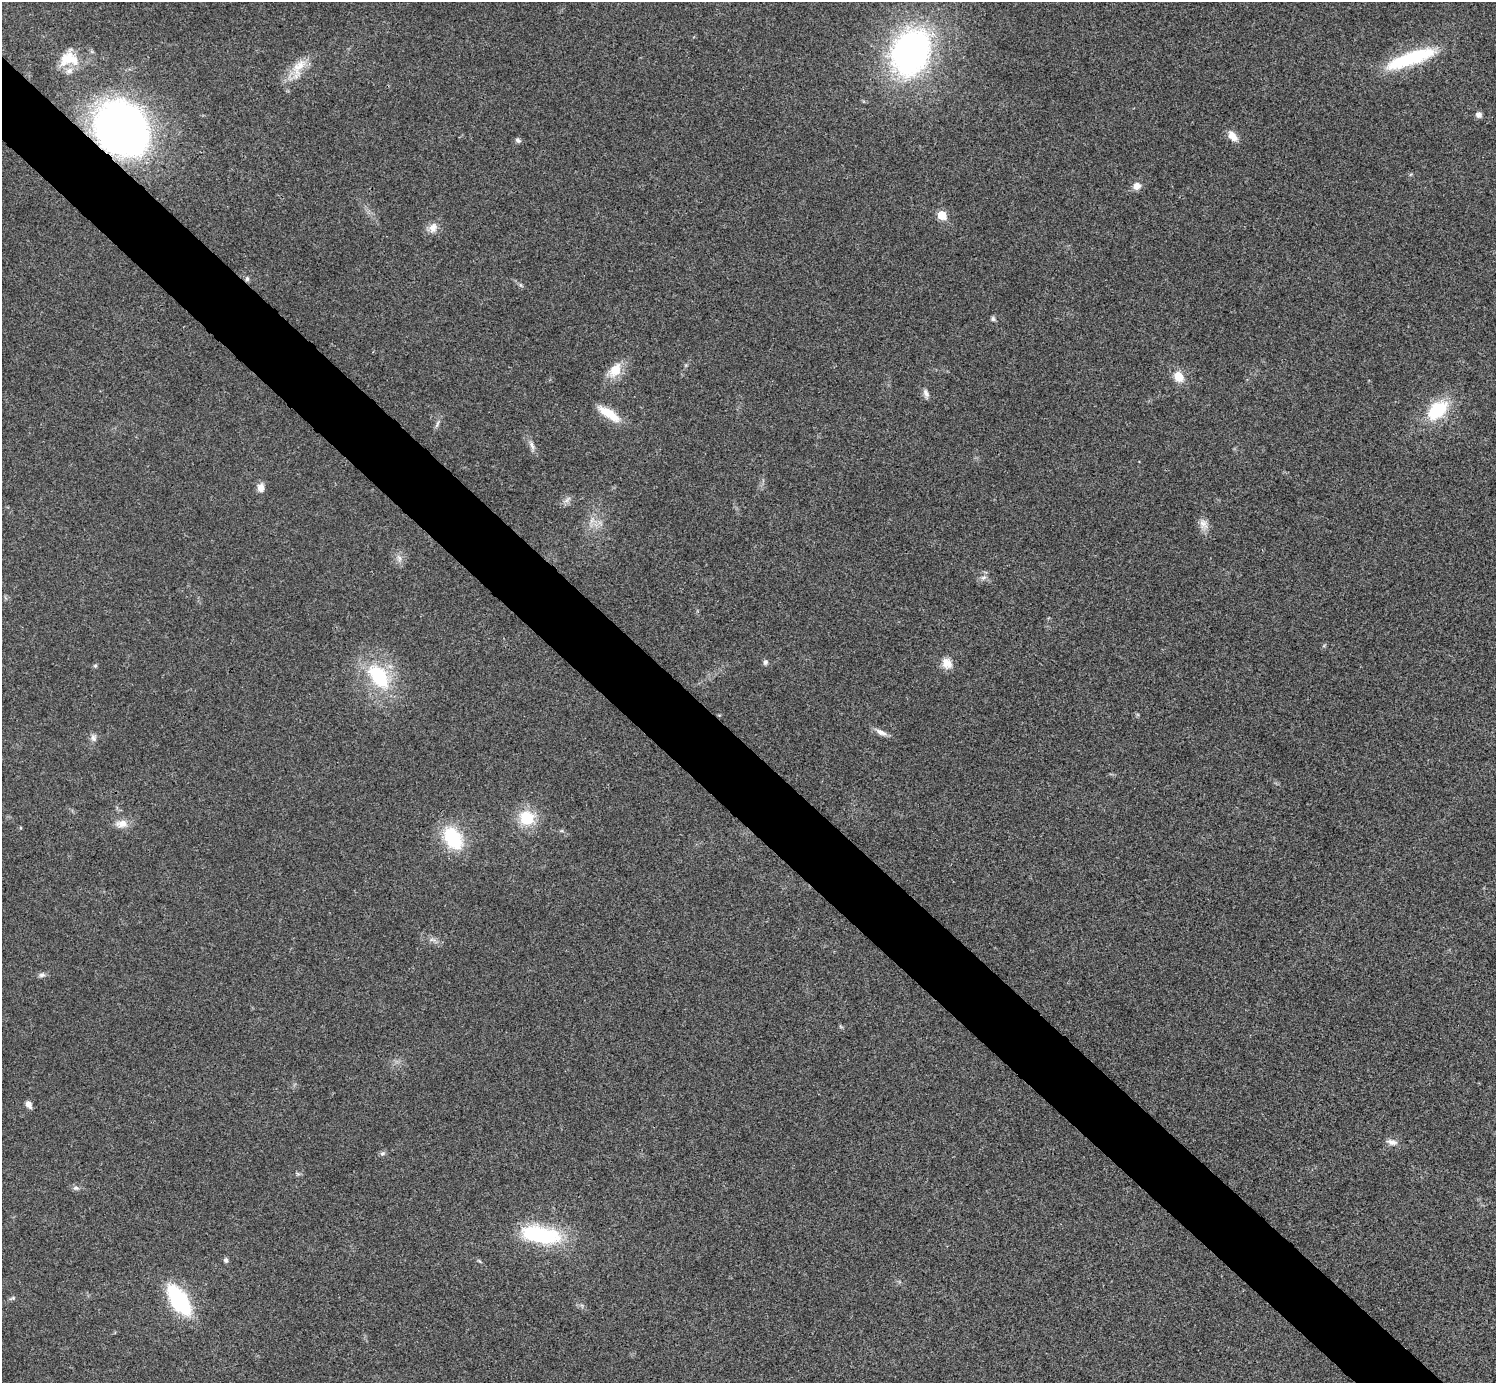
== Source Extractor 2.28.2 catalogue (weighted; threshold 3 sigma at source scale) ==
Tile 11 of 4 x 4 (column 3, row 3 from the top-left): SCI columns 2995-4488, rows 1683-3063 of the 5985 x 5985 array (HDU 1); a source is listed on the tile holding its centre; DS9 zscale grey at full resolution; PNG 1498 x 1385 px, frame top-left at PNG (2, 2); no overlay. Shown black and unused: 5% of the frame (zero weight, under 3 of 4 exposures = <1% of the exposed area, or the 3 px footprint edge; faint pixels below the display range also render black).
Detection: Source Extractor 2.28.2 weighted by HDU 2 'WHT'; one run over the whole footprint, this tile lists its part. Background 0.0198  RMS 0.004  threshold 0.018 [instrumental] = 3 sigma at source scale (4.5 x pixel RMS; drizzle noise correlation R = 1.50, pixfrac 1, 0.05/0.05 arcsec/px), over >= 5 px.
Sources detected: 48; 1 inside a brighter object's white glare — not listed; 1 inside a brighter listed object's ellipse — not listed separately; the other 46 listed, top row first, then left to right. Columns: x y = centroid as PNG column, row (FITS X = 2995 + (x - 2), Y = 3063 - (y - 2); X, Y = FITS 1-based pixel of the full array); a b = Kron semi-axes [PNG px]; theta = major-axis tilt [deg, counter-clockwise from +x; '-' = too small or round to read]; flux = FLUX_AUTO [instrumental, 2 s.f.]
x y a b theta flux
911 53 47 35 64 120
1412 57 53 17 16 27
68 59 26 21 17 11
298 68 37 14 66 8.5
1479 115 8 7 - 1.5
122 129 37 32 -48 270
1232 136 14 8 -50 3.8
518 140 8 5 -40 0.89
1136 186 10 9 - 2.8
942 215 6 5 - 13
433 228 14 11 63 3.3
247 279 7 5 89 0.93
993 319 7 5 -29 0.9
615 370 20 13 55 7.5
1179 376 12 10 -57 6.1
926 393 11 6 -73 1.7
1437 410 23 15 43 22
609 413 29 9 -34 9.4
437 424 12 4 65 1.1
532 445 15 6 -66 2
261 487 11 8 86 2.8
567 500 12 5 50 1.4
592 520 12 4 75 1.6
1203 524 16 10 -66 3.2
399 558 10 6 -73 1.8
984 578 8 7 - 1.6
765 662 7 6 - 1.1
947 663 15 12 -54 3.9
95 666 5 5 - 0.58
378 676 34 19 -53 29
881 732 18 7 -28 2.5
93 738 11 7 -73 1.6
527 818 20 19 - 12
122 824 17 10 -2 4
453 838 28 18 -56 22
42 975 9 6 18 1.2
840 1026 6 4 -71 0.5
29 1104 9 6 -62 2
1392 1142 15 8 -12 2.3
382 1153 7 6 - 0.91
298 1174 7 4 -19 0.63
76 1188 9 5 -9 1.2
540 1235 50 20 -10 35
226 1260 6 5 - 1
12 1298 9 4 24 0.78
179 1300 27 12 -57 49
Overlapping masked pixels (flux is a lower limit): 2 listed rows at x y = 122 129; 247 279